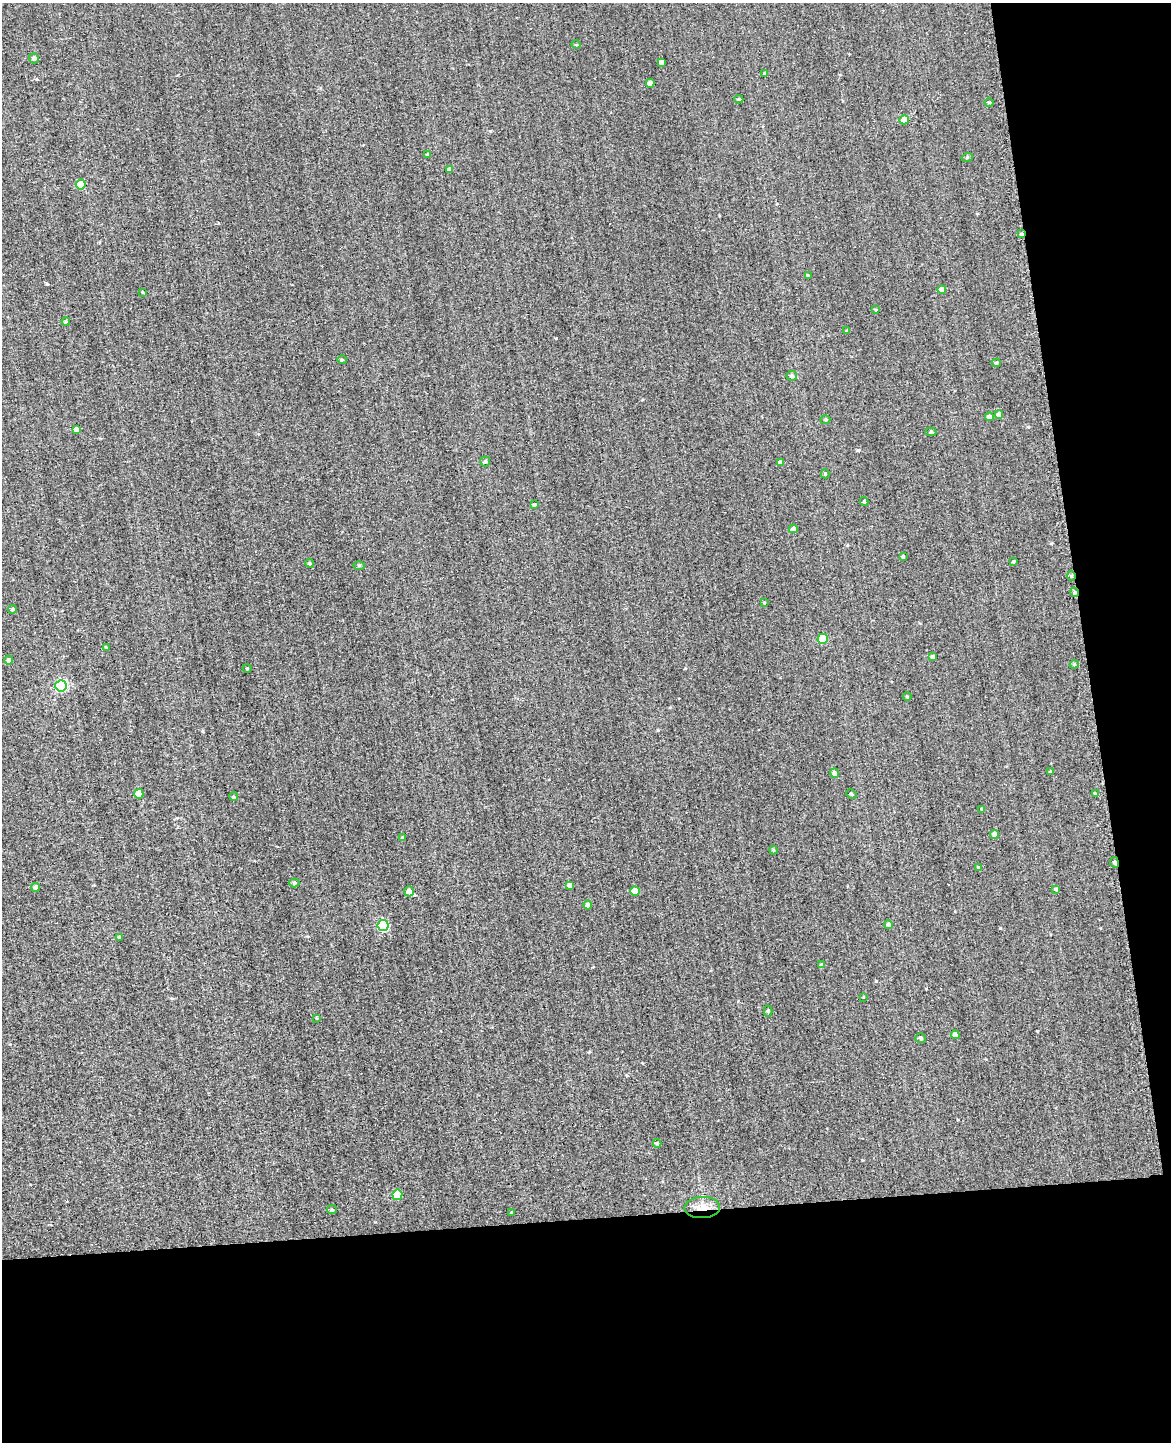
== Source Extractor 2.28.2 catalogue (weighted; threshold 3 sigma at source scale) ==
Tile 12 of 4 x 3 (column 4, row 3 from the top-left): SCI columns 3550-4718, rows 477-1916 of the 4981 x 4952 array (HDU 1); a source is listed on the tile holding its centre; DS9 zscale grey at full resolution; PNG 1173 x 1444 px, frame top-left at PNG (2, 3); each listed source drawn as its Kron ellipse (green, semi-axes under 4 px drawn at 4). Shown black and unused: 22% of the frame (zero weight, under 2 of 3 exposures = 12% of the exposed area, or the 3 px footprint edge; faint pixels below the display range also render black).
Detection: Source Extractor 2.28.2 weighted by HDU 2 'WHT'; one run over the whole footprint, this tile lists its part. Background 0.58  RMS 3.4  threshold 15.2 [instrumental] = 3 sigma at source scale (4.5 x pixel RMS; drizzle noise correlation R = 1.50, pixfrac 1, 0.05/0.05 arcsec/px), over >= 5 px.
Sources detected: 82; all 82 listed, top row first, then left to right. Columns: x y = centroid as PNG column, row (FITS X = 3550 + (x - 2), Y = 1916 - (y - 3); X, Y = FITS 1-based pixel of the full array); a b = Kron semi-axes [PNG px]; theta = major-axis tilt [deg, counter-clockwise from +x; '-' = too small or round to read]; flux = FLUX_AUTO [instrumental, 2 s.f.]
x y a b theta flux
576 44 5 3 - 330
34 58 5 5 - 1100
661 62 4 4 - 1200
765 74 4 4 - 400
650 83 4 4 - 2600
739 99 4 3 - 430
989 102 5 3 - 280
904 120 5 4 - 3000
427 154 4 3 - 370
967 158 5 3 - 330
449 170 4 4 - 1600
81 185 5 5 - 6900
1021 234 3 3 - 520
808 275 3 3 - 290
942 290 4 4 - 2600
143 292 4 3 - 310
876 310 4 2 - 220
66 321 4 3 - 540
847 331 4 3 - 380
342 360 4 4 - 340
996 363 4 4 - 460
792 376 5 5 - 730
999 415 4 4 - 2300
990 417 4 4 - 1400
825 420 5 4 - 380
76 429 4 4 - 1500
931 432 5 4 - 450
485 462 5 5 - 500
780 462 4 4 - 840
825 474 4 4 - 290
864 501 4 3 - 430
534 505 3 3 - 580
793 529 4 4 - 1100
903 556 4 3 - 440
1013 562 3 3 - 390
310 563 4 4 - 400
359 565 6 4 -1 400
1071 576 4 4 - 470
1074 592 5 3 - 420
764 603 4 4 - 290
12 609 4 4 - 660
823 639 5 5 - 12000
107 648 4 3 - 310
933 657 4 4 - 640
9 660 5 4 - 800
1074 664 4 4 - 400
247 668 4 3 - 230
61 686 5 5 - 38000
907 697 4 4 - 320
1050 772 4 2 - 240
834 773 4 4 - 1300
139 794 5 5 - 6100
851 794 5 4 - 410
1095 794 4 4 - 410
234 797 4 4 - 440
982 809 3 3 - 260
994 834 4 4 - 1600
402 838 4 3 - 290
773 850 4 4 - 390
1114 862 5 4 - 1200
978 867 4 3 - 440
294 883 5 4 - 500
570 885 4 3 - 910
36 887 4 4 - 1200
1055 889 4 4 - 340
409 891 5 5 - 1900
635 891 5 4 - 4000
588 905 4 4 - 1100
888 924 4 4 - 750
383 926 5 5 - 27000
119 937 3 3 - 400
821 965 4 3 - 510
863 997 4 2 - 190
768 1011 5 4 - 560
317 1018 3 3 - 300
955 1035 4 4 - 2100
921 1038 5 5 - 620
657 1143 4 3 - 420
397 1195 5 5 - 13000
702 1208 18 10 2 4000
332 1210 5 4 - 370
512 1212 4 3 - 370
Overlapping masked pixels (flux is a lower limit): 5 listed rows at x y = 1021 234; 1071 576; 1074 592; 1114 862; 702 1208
Unlisted compact peaks at least as high as the median listed source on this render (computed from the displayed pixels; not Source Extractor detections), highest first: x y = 1000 928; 858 450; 1037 1031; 47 284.